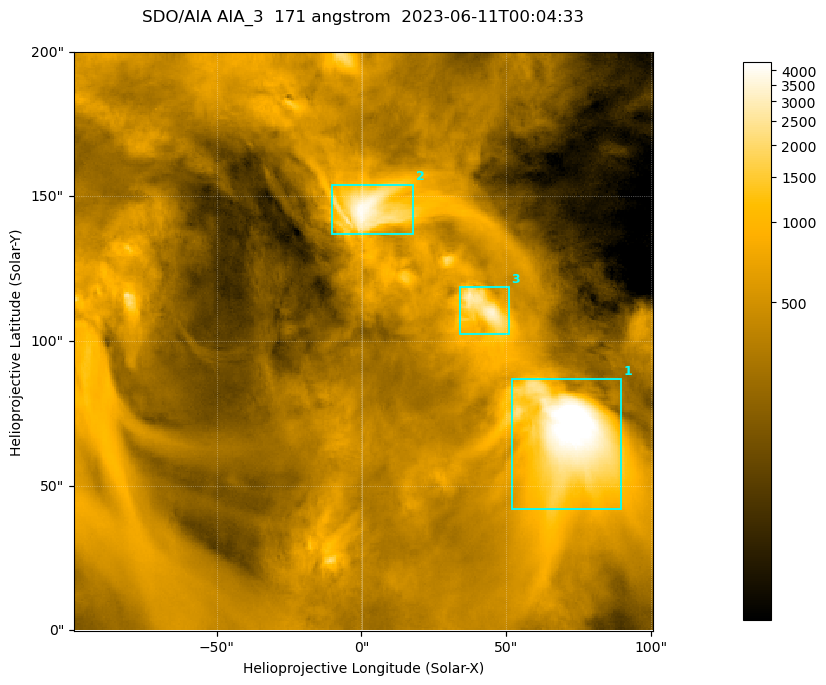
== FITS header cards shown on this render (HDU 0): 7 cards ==
TELESCOP= 'SDO/AIA '
INSTRUME= 'AIA_3   '
WAVELNTH=                  171
WAVEUNIT= 'angstrom'
DATE-OBS= '2023-06-11T00:04:33.351'
CTYPE1  = 'HPLN-TAN'
CTYPE2  = 'HPLT-TAN'

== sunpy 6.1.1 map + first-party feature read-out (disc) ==
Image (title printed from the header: SDO/AIA AIA_3  171 angstrom  2023-06-11T00:04:33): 334 x 334 px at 0.599 arcsec/px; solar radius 945 arcsec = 1577 px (partial field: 1.4% of the solar disc is inside the frame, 100% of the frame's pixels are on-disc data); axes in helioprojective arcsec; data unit not stated in the header (colour bar unlabelled)
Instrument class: DISC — disc imager (sunpy class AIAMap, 171 A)
Bright regions (active regions / flare kernels): reference = the on-disc median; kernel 3 px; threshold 5 sigma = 1123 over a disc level ~358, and >= 1.15x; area >= 111 px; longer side >= 4 px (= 2.4 arcsec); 3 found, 3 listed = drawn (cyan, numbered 1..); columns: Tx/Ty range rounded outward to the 2 arcsec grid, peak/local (2 s.f.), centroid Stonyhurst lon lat
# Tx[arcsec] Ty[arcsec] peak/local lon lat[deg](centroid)
1 52..90 42..88 15 +4 +4
2 -10..18 136..154 11 +0 +9
3 34..52 102..120 9.2 +3 +7